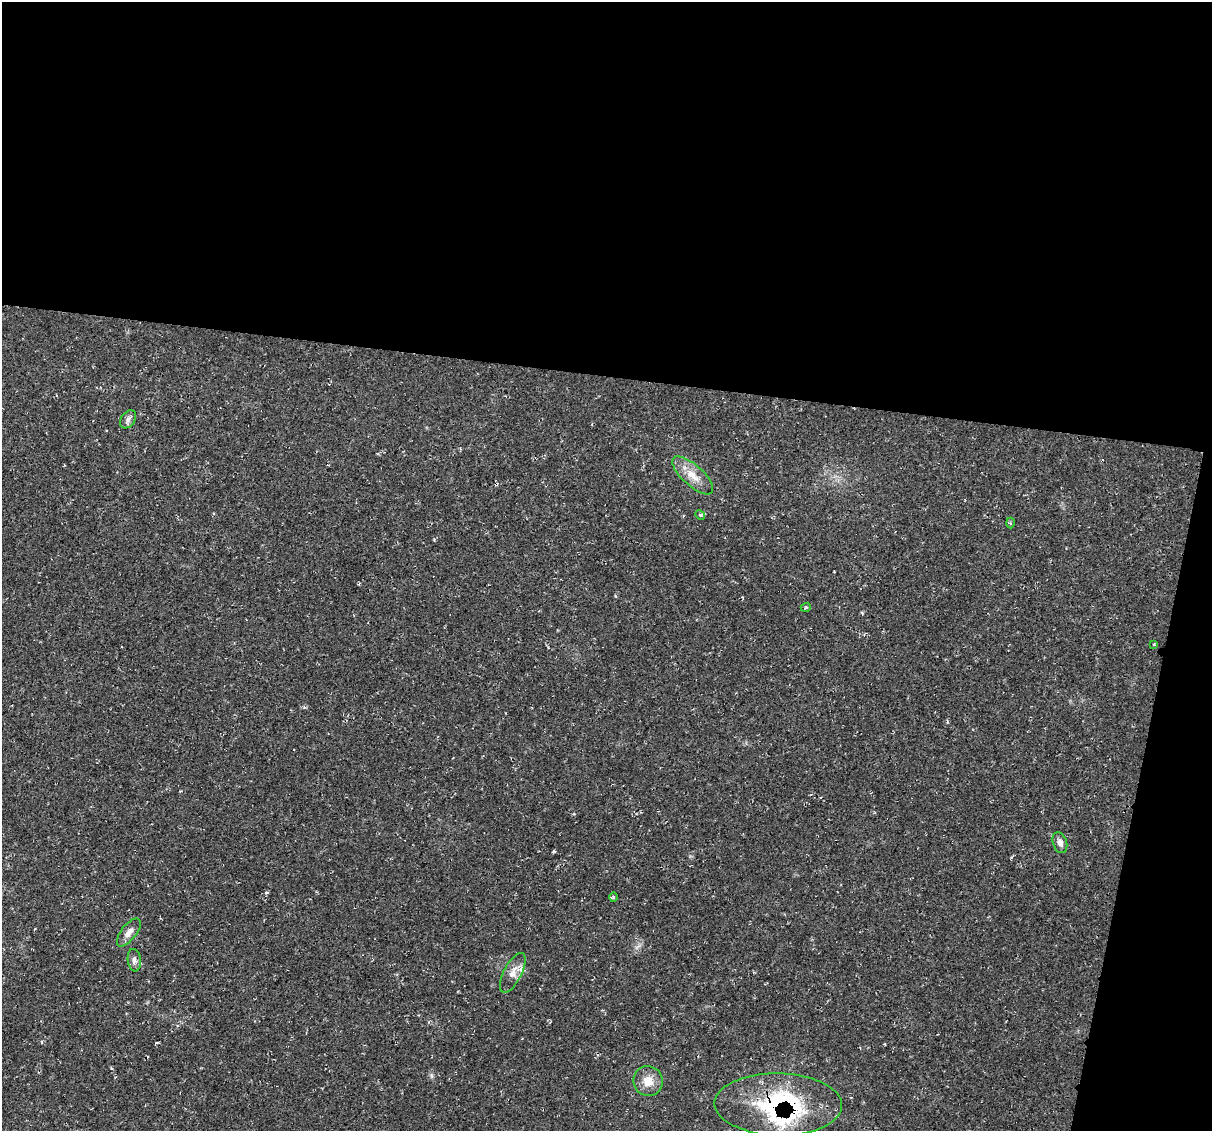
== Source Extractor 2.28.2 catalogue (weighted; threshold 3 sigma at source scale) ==
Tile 4 of 4 x 4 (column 4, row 1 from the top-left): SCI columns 3644-4853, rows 3502-4630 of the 4856 x 4871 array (HDU 1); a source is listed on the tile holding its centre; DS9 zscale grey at full resolution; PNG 1214 x 1133 px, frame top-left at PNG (2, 2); each listed source drawn as its Kron ellipse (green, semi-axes under 4 px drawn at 4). Shown black and unused: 37% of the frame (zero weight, under 2 of 3 exposures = <1% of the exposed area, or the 3 px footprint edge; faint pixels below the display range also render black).
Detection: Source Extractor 2.28.2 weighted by HDU 2 'WHT'; one run over the whole footprint, this tile lists its part. Background 0.0207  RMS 0.0061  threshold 0.0275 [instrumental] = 3 sigma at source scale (4.5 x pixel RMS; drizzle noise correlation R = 1.50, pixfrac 1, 0.05/0.05 arcsec/px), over >= 5 px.
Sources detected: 15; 2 inside a brighter listed object's ellipse — not listed separately; the other 13 listed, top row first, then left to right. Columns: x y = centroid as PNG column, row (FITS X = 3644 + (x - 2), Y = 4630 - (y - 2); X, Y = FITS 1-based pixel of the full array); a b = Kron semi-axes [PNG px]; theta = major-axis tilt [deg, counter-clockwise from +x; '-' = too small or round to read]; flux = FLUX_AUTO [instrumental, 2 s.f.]
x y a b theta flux
128 419 10 7 54 2.1
693 475 26 10 -42 8.9
700 515 5 4 - 0.89
1010 523 5 3 - 0.74
806 607 5 3 - 0.64
1154 644 3 3 - 0.59
1060 843 11 7 -70 3
613 897 5 3 - 0.84
129 932 17 7 52 4.2
134 960 11 6 -83 2.4
513 973 22 9 63 6
648 1081 15 14 - 8.1
778 1104 64 31 -1 82
Overlapping masked pixels (flux is a lower limit): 1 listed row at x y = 778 1104